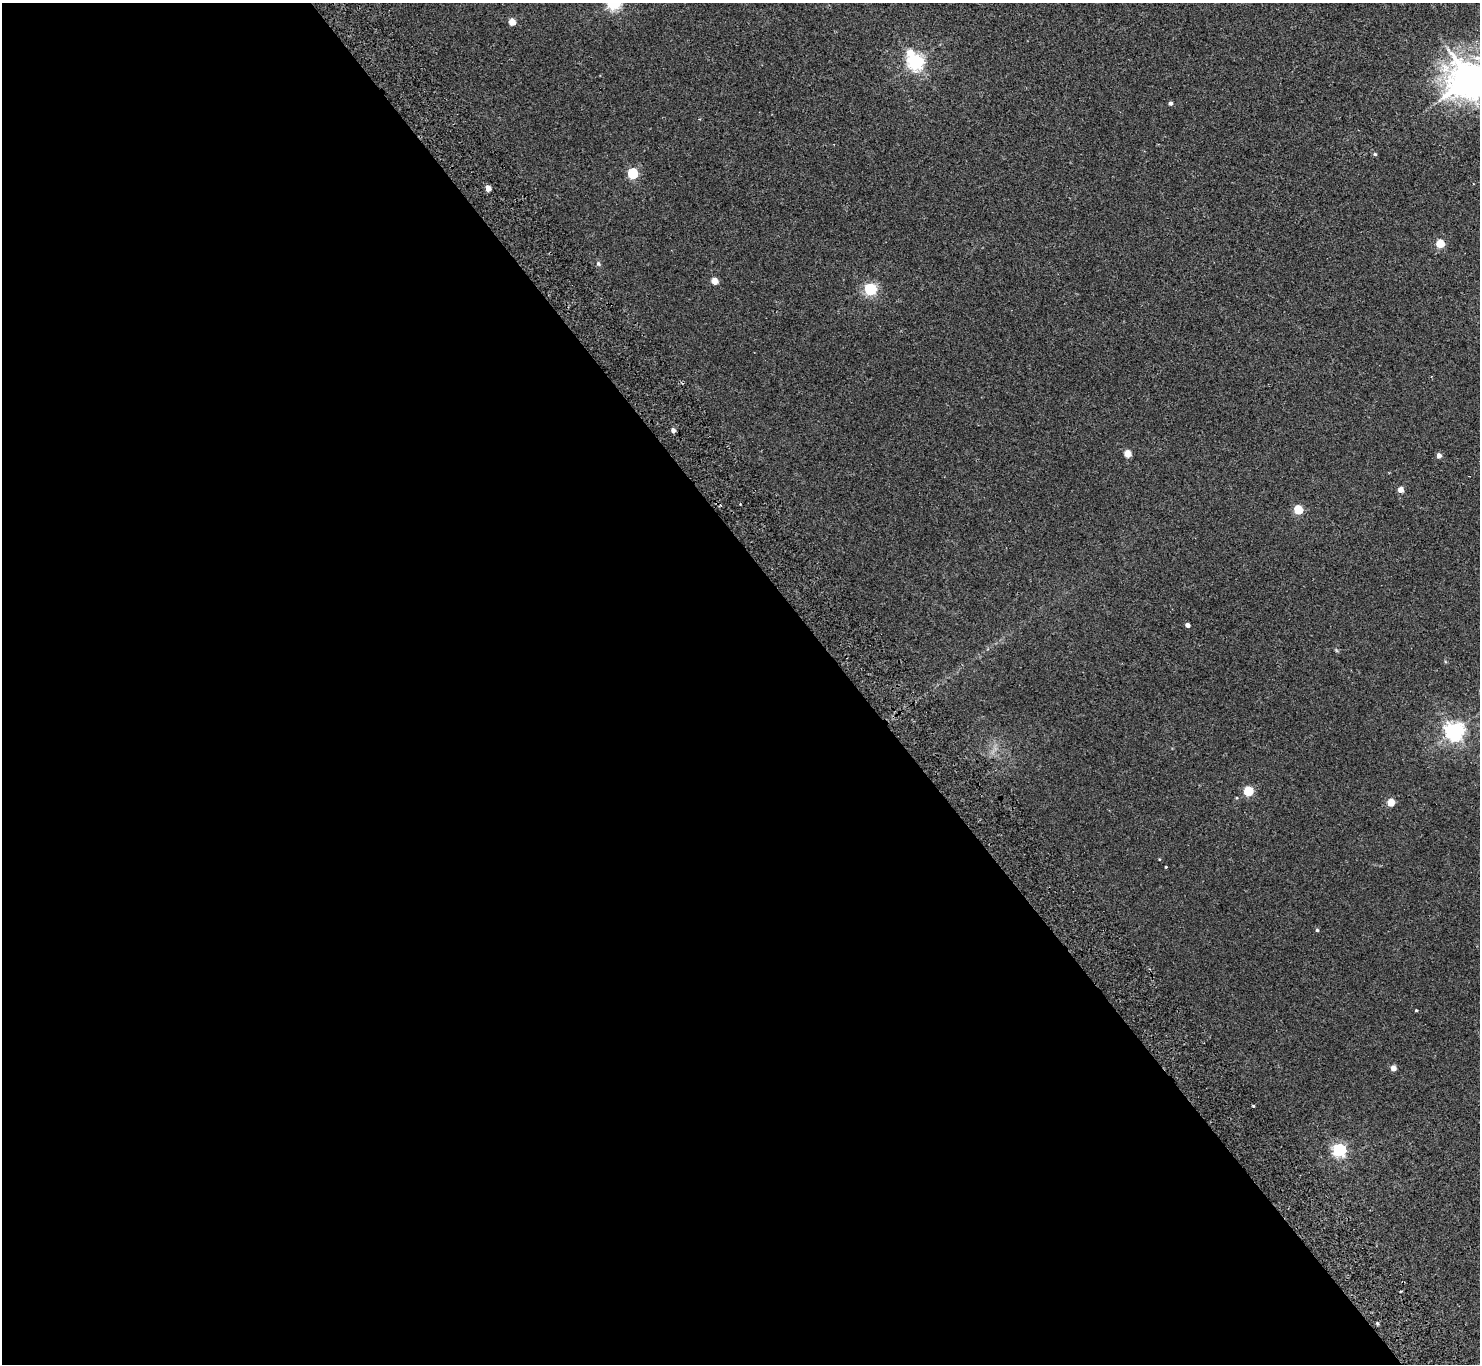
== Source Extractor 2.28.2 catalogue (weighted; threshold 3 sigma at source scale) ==
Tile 9 of 4 x 4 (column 1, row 3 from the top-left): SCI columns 53-1530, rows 1699-3060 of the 6013 x 5985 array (HDU 1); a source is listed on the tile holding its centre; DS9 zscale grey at full resolution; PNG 1482 x 1366 px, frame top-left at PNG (2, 3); no overlay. Shown black and unused: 58% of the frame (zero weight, under 2 of 3 exposures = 3% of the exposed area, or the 3 px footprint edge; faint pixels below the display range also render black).
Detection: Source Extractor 2.28.2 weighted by HDU 2 'WHT'; one run over the whole footprint, this tile lists its part. Background 0.0251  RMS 0.0068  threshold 0.0306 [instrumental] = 3 sigma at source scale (4.5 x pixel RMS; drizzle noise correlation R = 1.50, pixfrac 1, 0.05/0.05 arcsec/px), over >= 5 px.
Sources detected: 29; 1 cosmic-ray / hot-pixel residue — not listed; the other 28 listed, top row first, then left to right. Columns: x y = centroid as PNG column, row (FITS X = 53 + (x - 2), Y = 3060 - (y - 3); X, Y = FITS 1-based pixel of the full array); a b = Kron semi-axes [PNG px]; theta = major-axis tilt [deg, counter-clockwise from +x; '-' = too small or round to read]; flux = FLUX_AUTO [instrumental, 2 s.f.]
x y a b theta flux
512 22 5 4 - 11
910 53 6 6 - 9
915 62 6 6 - 200
1469 78 12 11 - 1800
1171 103 4 4 - 2.1
1375 154 4 4 - 0.91
633 173 5 5 - 53
488 188 4 4 - 6.4
1440 244 5 5 - 23
598 264 6 5 - 1.4
715 281 5 4 - 10
870 289 5 5 - 85
673 430 4 4 - 2.6
1127 454 4 4 - 14
1439 456 4 4 - 3.9
1401 490 4 4 - 6.6
1298 510 5 5 - 32
1188 625 4 4 - 3.2
1454 731 6 6 - 290
1248 791 5 5 - 34
1391 803 4 4 - 16
1166 867 3 2 - 0.46
1317 930 4 3 - 1.1
1416 1010 3 3 - 0.64
1393 1068 4 4 - 6.4
1253 1106 4 3 - 0.62
1339 1150 6 5 - 130
1377 1324 5 4 - 0.83
Isophote crosses this tile's border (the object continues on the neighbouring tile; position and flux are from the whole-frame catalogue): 1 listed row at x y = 1469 78